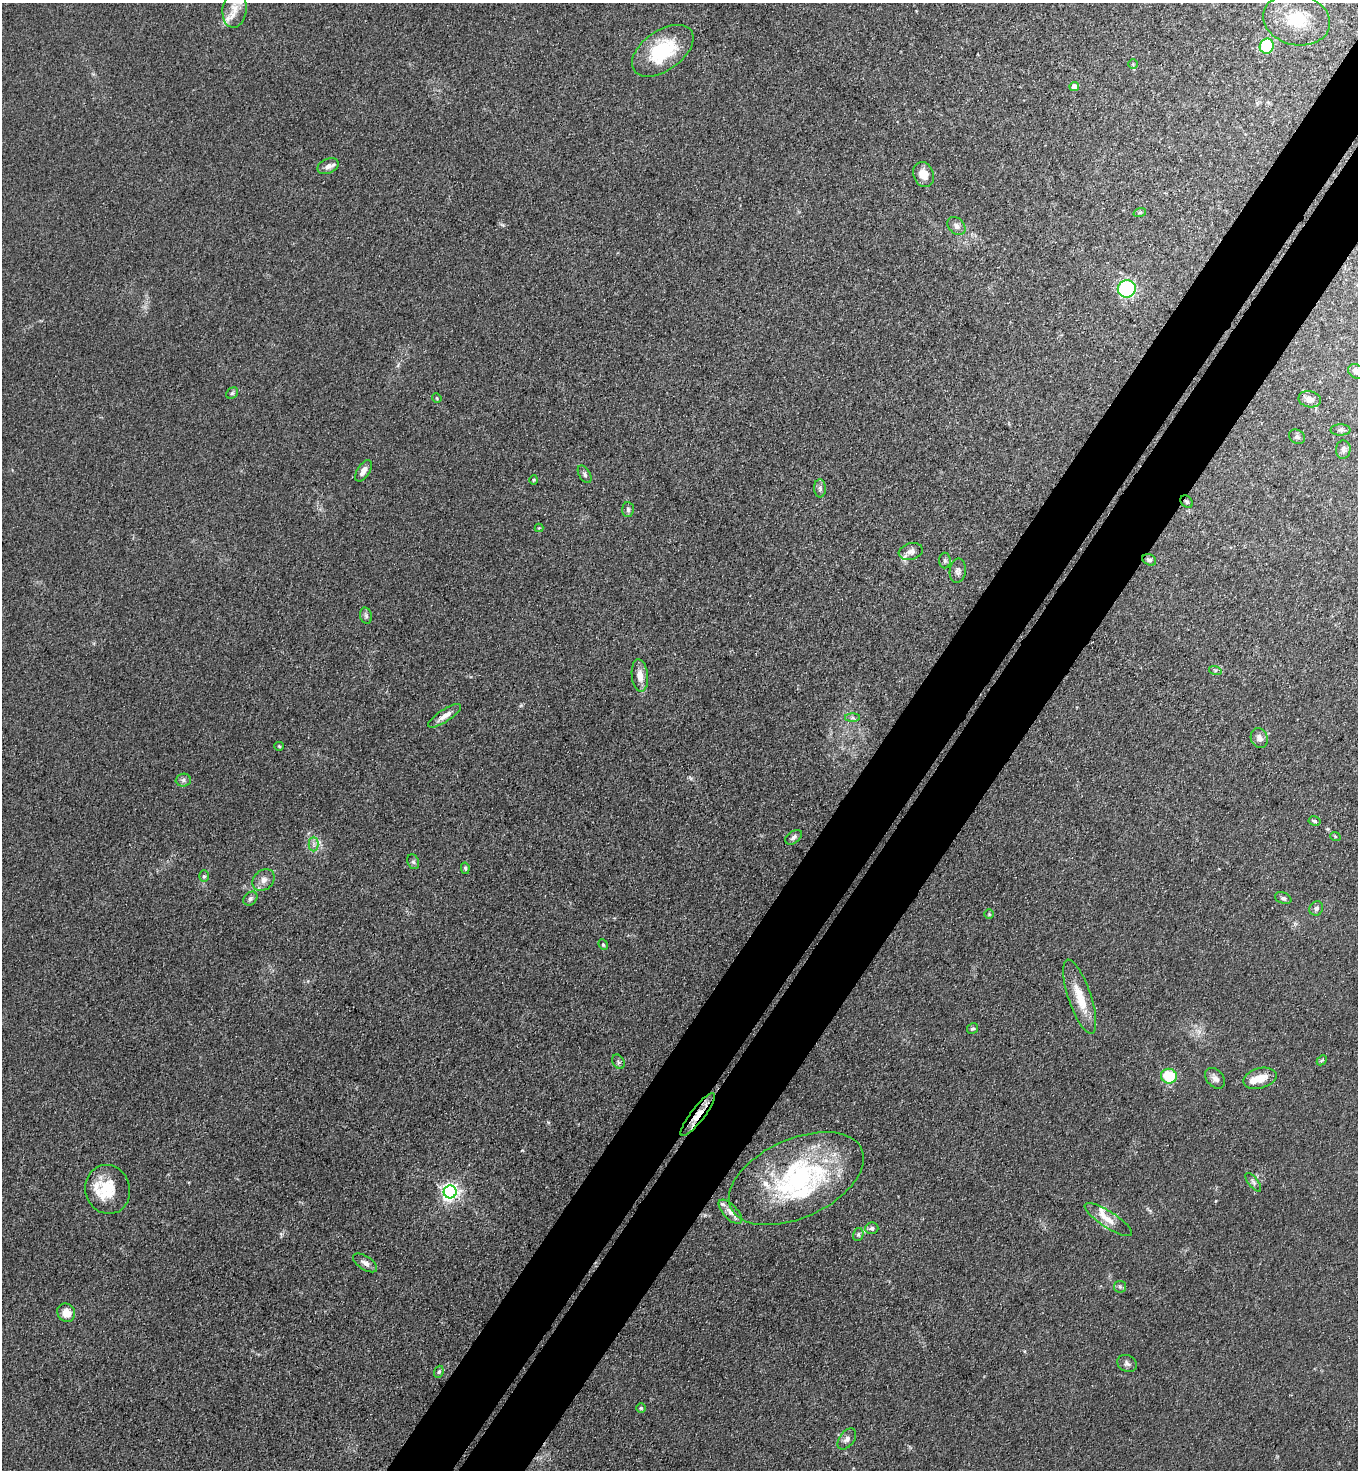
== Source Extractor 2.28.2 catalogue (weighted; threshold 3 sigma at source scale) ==
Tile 10 of 4 x 4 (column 2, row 3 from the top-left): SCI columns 1556-2911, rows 1505-2972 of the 5963 x 5945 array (HDU 1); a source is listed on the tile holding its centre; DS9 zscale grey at full resolution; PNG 1360 x 1472 px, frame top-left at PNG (2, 3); each listed source drawn as its Kron ellipse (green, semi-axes under 4 px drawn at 4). Shown black and unused: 9% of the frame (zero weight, under 3 of 4 exposures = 5% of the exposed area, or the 3 px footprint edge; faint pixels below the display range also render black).
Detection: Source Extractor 2.28.2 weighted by HDU 2 'WHT'; one run over the whole footprint, this tile lists its part. Background 0.104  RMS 0.0074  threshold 0.0334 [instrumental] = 3 sigma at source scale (4.5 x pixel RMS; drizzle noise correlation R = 1.50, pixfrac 1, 0.05/0.05 arcsec/px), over >= 5 px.
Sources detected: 81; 8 inside a brighter listed object's ellipse — not listed separately; the other 73 listed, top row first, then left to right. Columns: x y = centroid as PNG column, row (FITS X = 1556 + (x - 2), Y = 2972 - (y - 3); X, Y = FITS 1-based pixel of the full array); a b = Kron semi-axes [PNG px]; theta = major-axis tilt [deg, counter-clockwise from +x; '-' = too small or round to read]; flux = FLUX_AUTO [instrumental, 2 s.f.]
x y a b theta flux
234 9 18 12 82 10
1297 20 34 25 -12 34
1267 46 7 7 - 38
663 51 35 20 35 45
1133 64 4 4 - 0.84
1074 87 4 4 - 7
328 166 11 7 24 4
924 175 13 10 -70 8.7
1140 212 6 4 20 0.96
956 226 10 7 -46 3.7
1127 289 9 8 - 87
1356 371 8 7 - 3.5
232 393 6 5 - 1.3
437 398 5 4 - 0.89
1310 399 11 8 -11 5.8
1340 430 10 5 0 2.1
1297 437 8 6 -31 1.9
1343 450 9 7 86 3
364 471 12 6 57 4.2
585 474 9 5 -59 2
534 480 4 4 - 0.74
820 488 9 6 -90 2.4
1187 502 7 5 -47 1.6
628 510 7 5 -88 1.7
539 528 4 4 - 0.69
911 551 12 8 15 4.2
1149 560 7 5 -25 2
945 561 8 6 90 2
958 571 12 8 83 3.4
366 616 8 6 -74 1.8
1215 670 6 4 -18 1.2
640 675 16 8 -84 7
445 716 19 6 33 5.9
852 718 7 4 1 1.4
1259 738 10 8 -69 4.4
279 746 5 4 - 0.9
183 780 7 6 - 2.2
1315 821 6 4 -9 1.6
1335 836 5 3 - 0.83
794 837 9 6 36 2.6
314 844 7 5 90 2.3
413 862 7 6 - 1.7
465 868 6 4 -79 1.2
204 876 6 5 - 1.4
263 880 12 9 42 5
1283 898 8 5 -21 1.8
250 899 8 6 44 2
1316 908 7 6 - 2.6
989 914 5 5 - 0.96
603 945 6 4 -67 0.99
1080 997 39 11 -71 19
972 1029 6 5 - 1.3
1322 1060 6 4 43 1
618 1062 8 5 -59 1.7
1169 1076 8 7 - 27
1215 1078 11 8 -49 3.6
1260 1078 17 10 15 11
698 1115 26 7 52 8.7
796 1179 72 39 24 130
1253 1182 11 5 -51 2.1
108 1189 25 22 -73 23
450 1192 6 6 - 310
730 1212 15 7 -47 4.8
1108 1220 27 8 -33 9.8
872 1228 6 6 - 2.1
858 1235 7 5 76 1.4
365 1263 13 6 -34 3.7
1120 1287 6 5 - 1.5
66 1313 9 8 - 8.8
1127 1363 10 8 -29 2.7
439 1372 6 4 69 1.2
641 1408 4 4 - 1
847 1439 12 7 52 3.2
Overlapping masked pixels (flux is a lower limit): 2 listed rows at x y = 1187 502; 698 1115
Isophote crosses this tile's border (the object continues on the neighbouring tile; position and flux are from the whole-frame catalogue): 1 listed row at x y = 1356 371